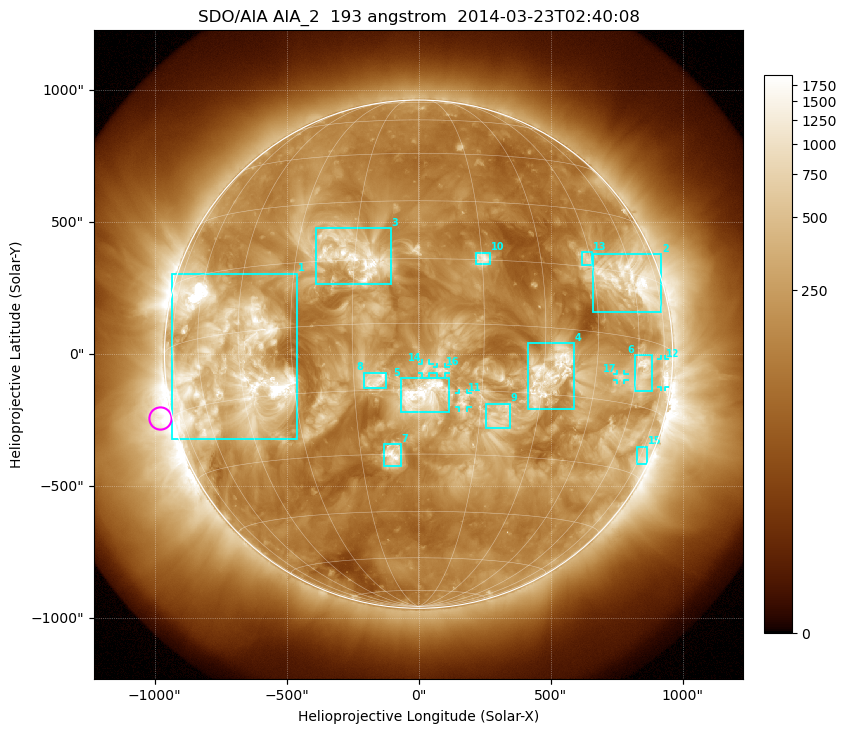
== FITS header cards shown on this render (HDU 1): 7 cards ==
TELESCOP= 'SDO/AIA'
INSTRUME= 'AIA_2'
WAVELNTH=                  193
WAVEUNIT= 'angstrom'
DATE-OBS= '2014-03-23T02:40:08.19'
CTYPE1  = 'HPLN-TAN'
CTYPE2  = 'HPLT-TAN'

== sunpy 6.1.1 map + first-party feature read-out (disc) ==
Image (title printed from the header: SDO/AIA AIA_2  193 angstrom  2014-03-23T02:40:08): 1024 x 1024 px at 2.4 arcsec/px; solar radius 963 arcsec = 401 px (full disc in frame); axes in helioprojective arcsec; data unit not stated in the header (colour bar unlabelled)
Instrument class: DISC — disc imager (sunpy class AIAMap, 193 A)
Bright regions (active regions / flare kernels): reference = the median radial profile (limb darkening/brightening removed); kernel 9 px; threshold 5 sigma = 476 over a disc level ~167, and >= 1.15x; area >= 12 px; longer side >= 10 px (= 24 arcsec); searched inside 0.97 R_sun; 17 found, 17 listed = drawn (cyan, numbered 1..; 5 of them under ~33 arcsec drawn as corner ticks so the feature stays visible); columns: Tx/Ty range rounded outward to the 5 arcsec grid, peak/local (2 s.f.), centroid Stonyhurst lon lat
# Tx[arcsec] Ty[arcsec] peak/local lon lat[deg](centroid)
1 -935..-460 -325..305 36 -49 -6
2 660..920 160..380 13 +60 +13
3 -390..-105 265..480 8.7 -15 +16
4 415..590 -210..40 7.7 +32 -10
5 -70..115 -220..-90 7.6 +1 -16
6 815..885 -140..-5 8.5 +63 -7
7 -135..-65 -425..-340 7.5 -7 -30
8 -210..-120 -130..-70 4.5 -10 -13
9 255..345 -280..-185 4.3 +20 -21
10 215..270 340..385 6.9 +15 +15
11 150..185 -205..-145 4.1 +11 -17
12 920..935 -125..-20 6.3 +75 -6
13 620..655 335..390 4.7 +44 +17
14 15..40 -75..-35 3.7 +2 -10
15 825..865 -415..-350 4.1 +76 -26
16 70..100 -70..-50 3.4 +5 -11
17 750..780 -100..-75 5.1 +54 -9
Off-limb structures (1.02-1.3 R_sun): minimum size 162 px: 2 found; the strongest spans PA ~55..145 deg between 1.02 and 1.3 R_sun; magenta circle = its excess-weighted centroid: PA ~105 deg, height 1.05 R_sun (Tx ~-980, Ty ~-245 arcsec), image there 4.9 x the reference